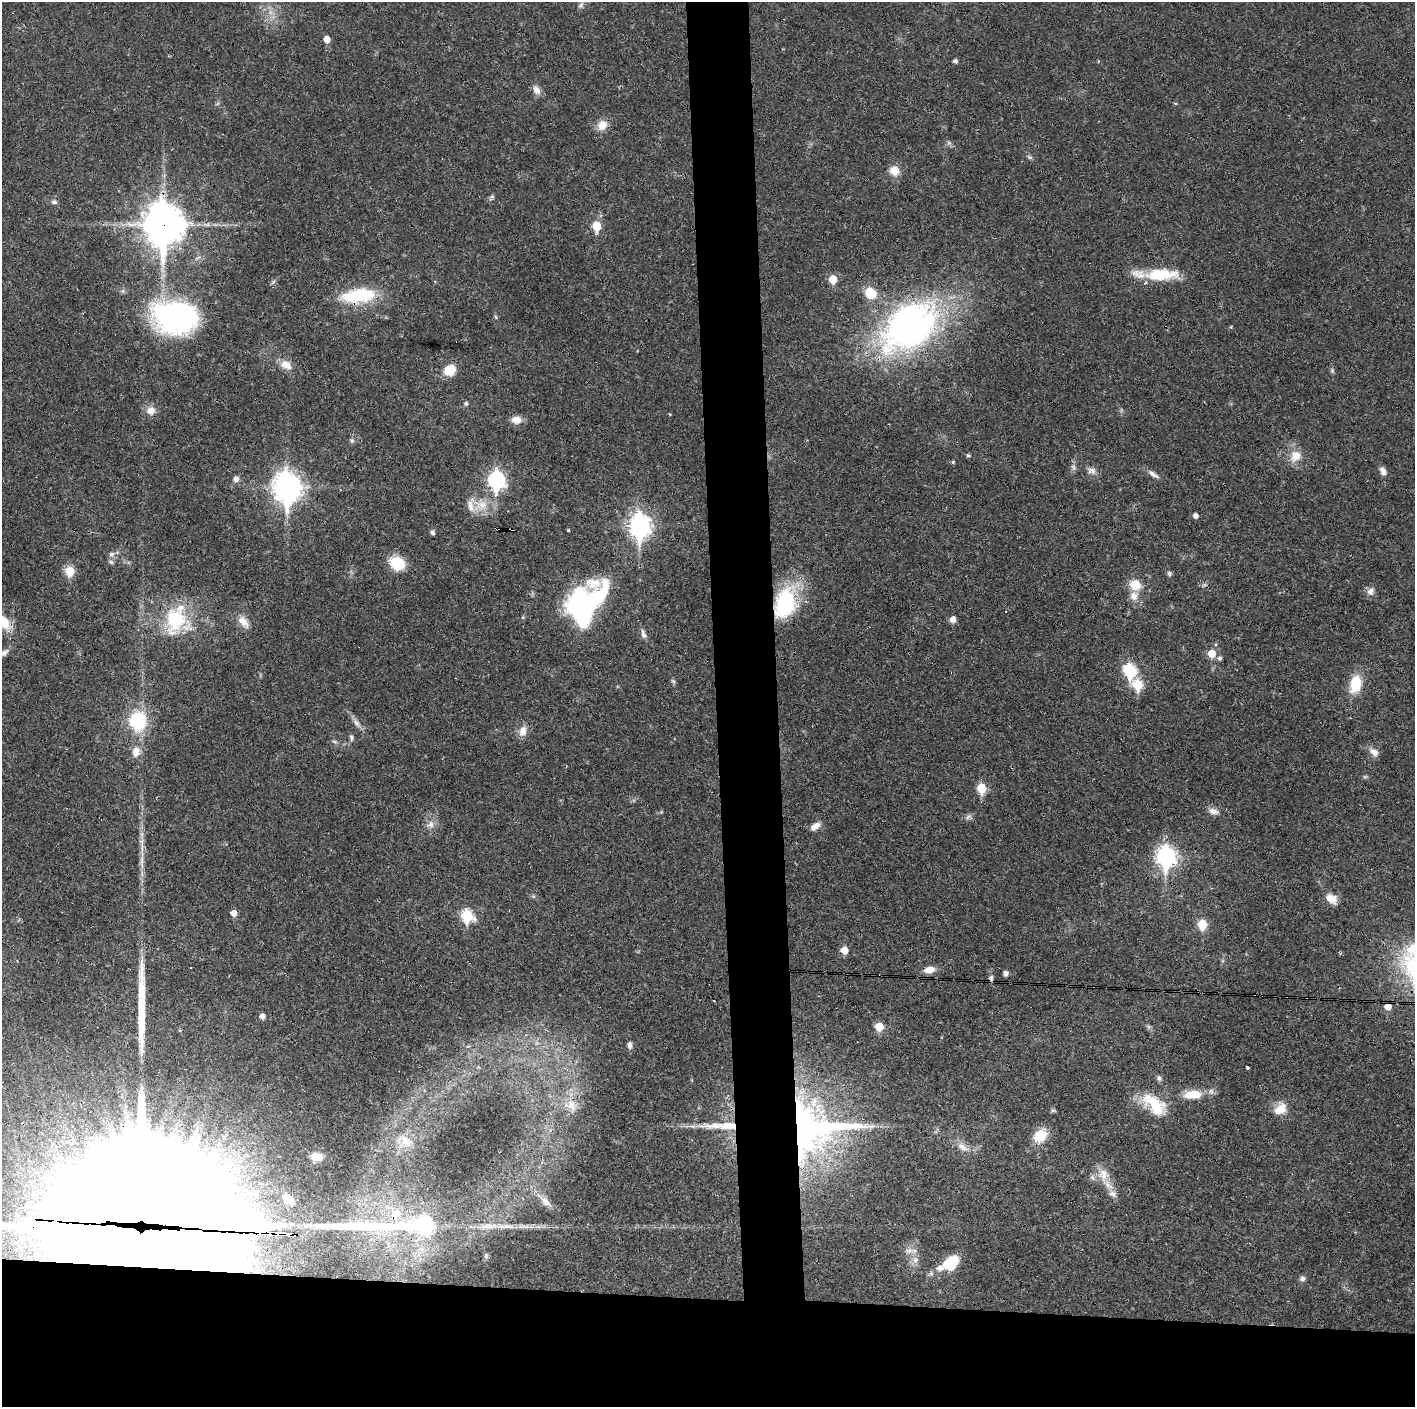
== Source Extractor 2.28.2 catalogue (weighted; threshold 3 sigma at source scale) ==
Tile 8 of 3 x 3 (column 2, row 3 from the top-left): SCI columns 1414-2826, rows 1-1405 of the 4239 x 4216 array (HDU 1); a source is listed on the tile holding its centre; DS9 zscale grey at full resolution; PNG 1417 x 1409 px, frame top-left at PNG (2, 2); no overlay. Shown black and unused: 12% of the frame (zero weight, under 3 of 4 exposures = <1% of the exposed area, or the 3 px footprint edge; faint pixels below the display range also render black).
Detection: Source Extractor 2.28.2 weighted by HDU 2 'WHT'; one run over the whole footprint, this tile lists its part. Background 0.027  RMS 0.0023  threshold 0.0105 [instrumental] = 3 sigma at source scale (4.5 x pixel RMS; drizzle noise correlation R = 1.50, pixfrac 1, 0.05/0.05 arcsec/px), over >= 5 px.
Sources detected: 134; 2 too faint to see at this stretch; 4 inside a brighter object's white glare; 3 cosmic-ray / hot-pixel residue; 4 long thin detections or spike segments (spike, bleed or trail) — not listed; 5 inside a brighter listed object's ellipse — not listed separately; the other 116 listed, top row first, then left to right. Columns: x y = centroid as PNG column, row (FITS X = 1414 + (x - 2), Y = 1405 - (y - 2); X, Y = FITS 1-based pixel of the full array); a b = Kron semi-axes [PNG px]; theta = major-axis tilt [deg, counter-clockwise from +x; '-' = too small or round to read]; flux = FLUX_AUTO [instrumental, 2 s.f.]
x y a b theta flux
581 5 10 4 57 0.56
270 12 7 4 -72 0.8
327 39 5 5 - 2.2
955 61 4 4 - 0.65
536 90 13 8 -61 1.6
602 125 12 11 - 2.6
1030 157 6 5 - 0.43
894 171 11 10 - 2.9
492 197 7 5 43 0.48
54 202 8 6 -26 0.61
163 225 16 13 -87 580
597 226 6 5 - 7
1162 274 44 14 2 9
833 279 6 5 - 4.9
870 293 13 11 -42 5.1
362 294 35 22 3 12
175 317 51 35 -6 45
496 317 6 3 -70 0.29
909 326 62 41 39 88
286 365 16 11 -28 2.4
450 370 12 10 34 5
1332 370 7 5 -89 0.41
466 403 5 5 - 0.53
151 411 11 10 - 2
516 420 11 8 -5 2.2
352 441 7 6 - 0.53
968 455 5 4 - 0.37
1296 456 18 13 45 3.2
953 462 4 4 - 0.36
1073 467 9 6 -61 0.68
1092 471 12 8 -12 1.2
1383 471 11 7 -61 1.1
1154 474 17 6 -34 1.1
236 479 8 7 - 0.88
496 480 9 7 -85 59
287 487 12 9 -86 260
481 505 19 16 -2 4.6
1195 516 5 4 - 1.1
640 526 10 8 -88 130
499 529 5 3 - 2.8
568 530 3 3 - 0.23
432 533 5 5 - 0.57
111 554 8 7 - 0.83
111 562 7 4 -45 0.45
397 563 15 12 -25 7.2
70 571 6 6 - 7.6
1169 573 6 6 - 0.5
1135 585 11 10 - 4.3
1370 591 11 9 65 1.2
1134 596 11 10 - 2
785 603 38 23 73 19
582 604 30 20 54 86
175 619 42 26 73 14
953 619 6 6 - 1.5
4 622 28 11 -58 5
243 622 19 9 -49 2.4
643 634 13 6 -73 0.96
4 653 12 7 40 0.98
1212 653 6 5 - 4.8
1220 658 5 5 - 0.61
1130 670 7 6 - 23
673 681 7 4 -44 0.39
1138 684 7 6 - 11
1355 684 20 13 76 6.6
138 721 18 15 -86 15
356 723 14 6 -52 1.2
523 731 14 10 74 2
351 737 9 5 -79 0.55
335 742 7 4 -19 0.38
136 752 13 10 80 2.2
1374 752 13 8 -43 1.5
981 788 6 5 - 9
1213 811 14 8 -13 1.4
968 817 9 4 36 0.65
431 824 11 9 77 1.5
815 826 14 8 33 1.5
142 842 9 6 -83 0.99
1166 856 9 8 - 95
142 860 16 4 85 1.6
1332 899 15 10 -36 2.5
234 913 5 5 - 1.9
467 916 7 6 - 20
1202 924 6 5 - 9.5
1414 948 23 15 31 6.4
844 950 5 5 - 3.4
929 970 11 7 8 2.5
1006 973 5 5 - 0.79
1094 986 3 2 - 0.3
714 1001 3 2 - 0.4
1388 1006 6 5 - 2.6
262 1016 5 5 - 1.3
879 1027 5 5 - 6.4
629 1045 8 5 -89 0.85
468 1047 6 3 0 0.3
1247 1067 3 3 - 0.49
1159 1078 8 6 -63 0.6
1193 1094 21 9 5 4.7
571 1105 19 12 -67 3.5
1155 1105 36 18 -42 8.4
1280 1109 16 11 32 3.3
811 1128 76 55 -1 94
1040 1136 15 11 46 5.7
406 1142 20 11 -54 3.1
963 1147 17 9 -37 2.2
316 1157 9 6 -13 2.3
1103 1175 19 15 -76 3.7
1112 1194 11 8 -39 1.2
288 1199 14 9 -36 2.9
545 1201 29 8 -43 2.8
396 1212 14 11 -5 3.2
141 1217 68 62 -4 11000
489 1226 30 8 2 3.7
909 1250 10 8 11 1.4
915 1260 8 6 23 0.97
951 1263 15 10 47 8.8
1302 1279 7 7 - 0.72
Overlapping masked pixels (flux is a lower limit): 10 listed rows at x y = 163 225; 362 294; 175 317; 499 529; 785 603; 4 622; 1094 986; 1388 1006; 811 1128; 141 1217
Isophote crosses this tile's border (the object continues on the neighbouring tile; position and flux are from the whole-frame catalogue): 2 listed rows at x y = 4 622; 1414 948